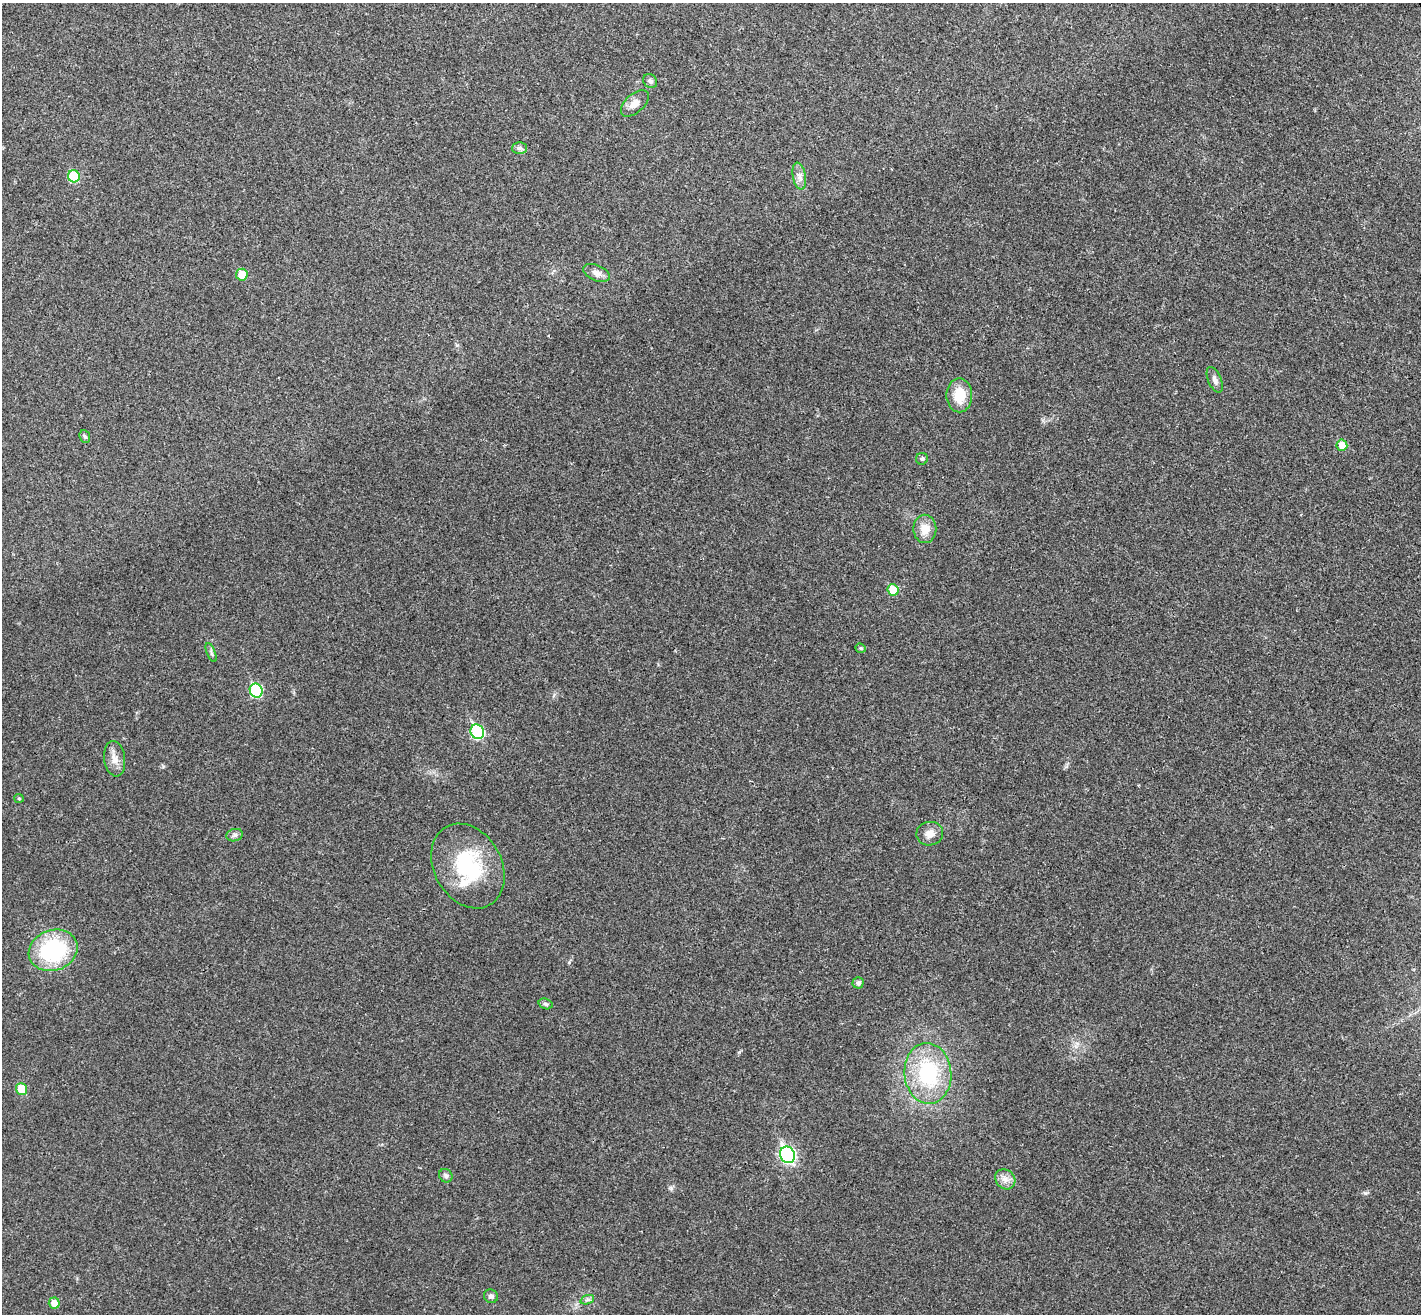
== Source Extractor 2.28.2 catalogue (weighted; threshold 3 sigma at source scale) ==
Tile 10 of 4 x 4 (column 2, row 3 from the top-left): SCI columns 1467-2885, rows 1495-2806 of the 5773 x 5744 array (HDU 1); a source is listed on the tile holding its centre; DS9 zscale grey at full resolution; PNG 1423 x 1316 px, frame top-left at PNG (2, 3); each listed source drawn as its Kron ellipse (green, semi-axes under 4 px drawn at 4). Shown black and unused: <1% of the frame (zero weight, under 3 of 4 exposures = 5% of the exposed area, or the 3 px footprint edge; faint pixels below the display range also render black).
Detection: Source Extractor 2.28.2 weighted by HDU 2 'WHT'; one run over the whole footprint, this tile lists its part. Background 0.0436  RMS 0.0048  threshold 0.0217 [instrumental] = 3 sigma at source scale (4.5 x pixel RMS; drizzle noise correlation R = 1.50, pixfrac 1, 0.05/0.05 arcsec/px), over >= 5 px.
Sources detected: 35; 1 inside a brighter listed object's ellipse — not listed separately; the other 34 listed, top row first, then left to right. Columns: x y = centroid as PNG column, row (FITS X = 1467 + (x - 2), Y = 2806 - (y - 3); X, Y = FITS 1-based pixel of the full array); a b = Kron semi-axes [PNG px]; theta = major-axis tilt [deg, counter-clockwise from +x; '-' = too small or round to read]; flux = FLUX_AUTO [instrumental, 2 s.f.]
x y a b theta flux
650 81 7 6 - 1.3
635 103 17 9 42 4
519 148 7 6 - 1.2
74 176 6 6 - 19
799 176 14 6 -80 2.6
597 273 14 7 -23 2.9
242 275 6 6 - 7.7
1215 380 13 6 -67 2.2
959 395 17 12 -90 11
85 436 6 5 - 0.9
1342 445 5 5 - 6.4
922 459 6 6 - 0.9
925 529 14 11 -89 6
893 590 6 5 - 12
861 648 5 4 - 0.71
211 653 10 4 -68 1
256 690 7 6 - 35
477 732 7 6 - 43
115 759 18 10 -82 4.4
19 798 5 4 - 0.56
930 834 13 12 - 4.1
235 835 8 6 16 1.3
468 866 45 34 -60 39
53 950 25 20 19 45
858 983 5 5 - 1.5
546 1004 7 5 -17 1.1
928 1073 30 23 -85 40
22 1089 6 5 - 11
788 1155 8 7 - 98
446 1176 7 6 - 1.4
1005 1179 11 9 -45 3.3
491 1296 7 6 - 1.5
587 1300 7 4 19 1.2
54 1303 5 5 - 4.5
Unlisted compact peaks at least as high as the median listed source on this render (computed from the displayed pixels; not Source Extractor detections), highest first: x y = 671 1188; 1365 1193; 163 766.